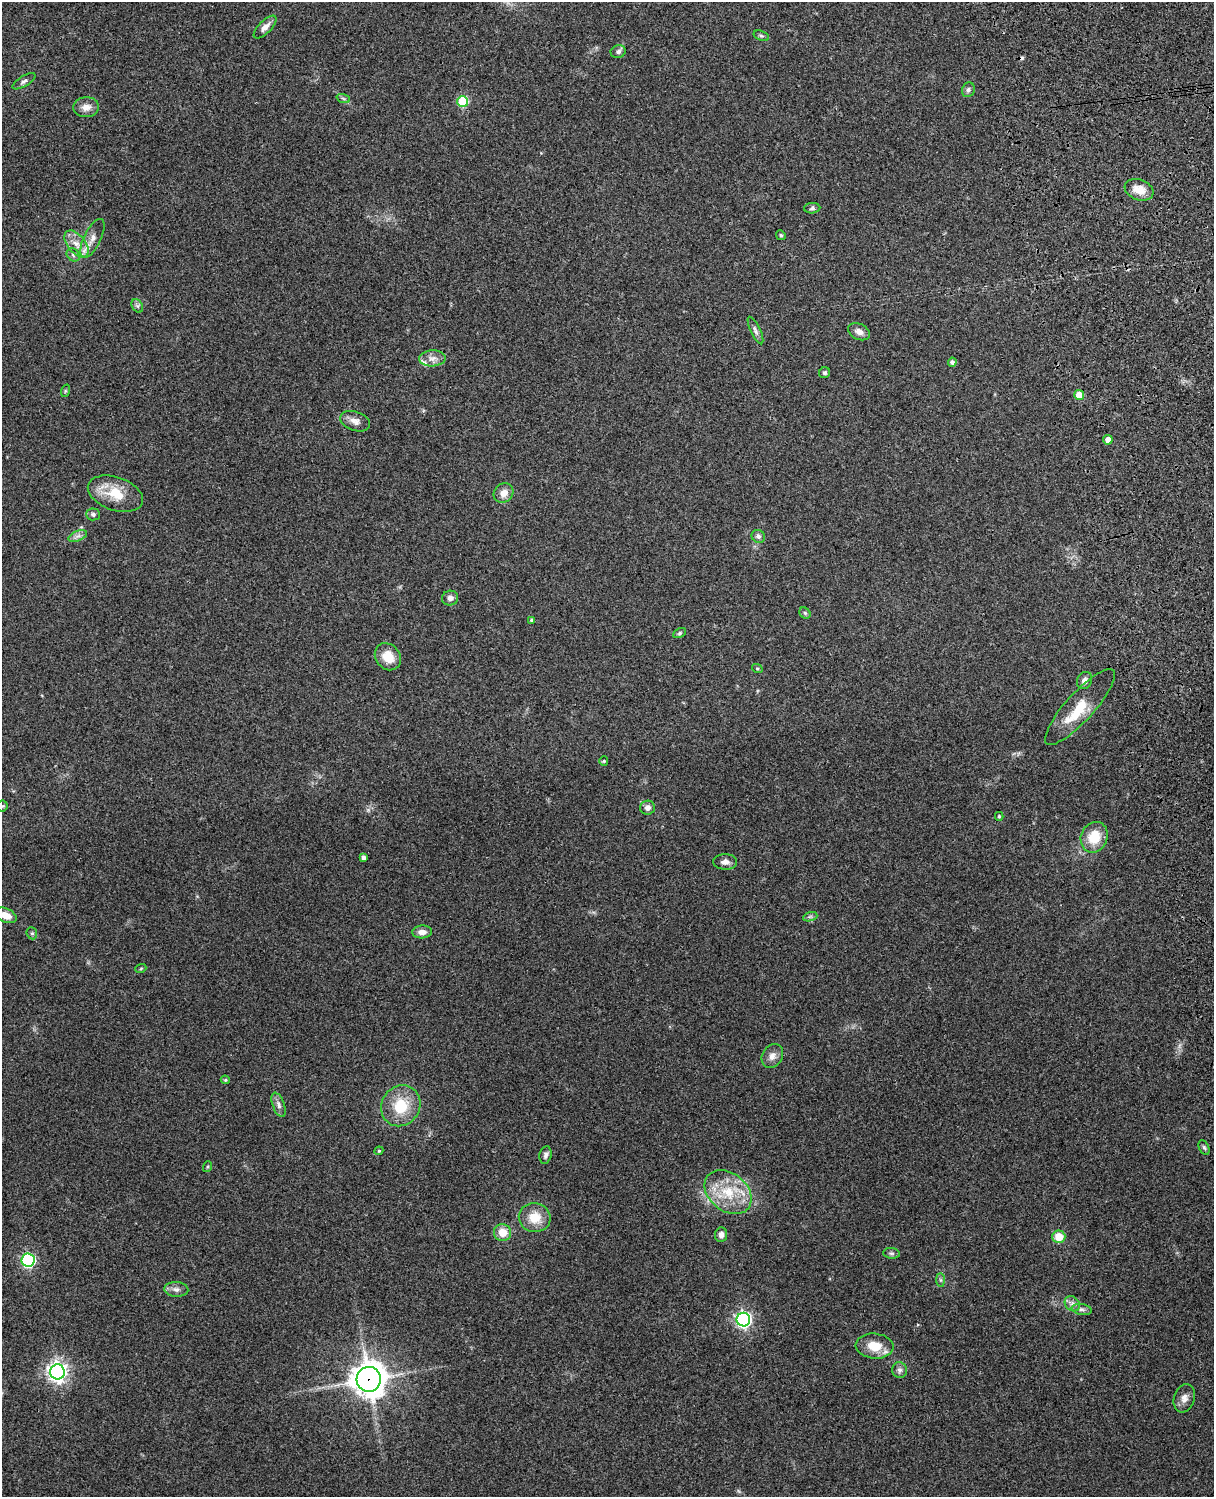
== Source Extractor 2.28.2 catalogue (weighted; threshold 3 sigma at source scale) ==
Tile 6 of 4 x 3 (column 2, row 2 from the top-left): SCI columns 1331-2542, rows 1661-3155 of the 5088 x 4928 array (HDU 1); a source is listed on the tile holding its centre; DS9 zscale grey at full resolution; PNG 1216 x 1499 px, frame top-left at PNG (2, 2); each listed source drawn as its Kron ellipse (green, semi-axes under 4 px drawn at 4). Shown black and unused: <1% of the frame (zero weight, under 3 of 4 exposures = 6% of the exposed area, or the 3 px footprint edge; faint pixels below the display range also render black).
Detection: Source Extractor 2.28.2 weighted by HDU 2 'WHT'; one run over the whole footprint, this tile lists its part. Background 0.279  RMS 0.0091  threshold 0.0411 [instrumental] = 3 sigma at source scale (4.5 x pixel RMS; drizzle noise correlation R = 1.50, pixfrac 1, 0.05/0.05 arcsec/px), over >= 5 px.
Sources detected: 77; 1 cosmic-ray / hot-pixel residue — neither listed nor drawn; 2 inside a brighter listed object's ellipse — not listed separately; the other 74 listed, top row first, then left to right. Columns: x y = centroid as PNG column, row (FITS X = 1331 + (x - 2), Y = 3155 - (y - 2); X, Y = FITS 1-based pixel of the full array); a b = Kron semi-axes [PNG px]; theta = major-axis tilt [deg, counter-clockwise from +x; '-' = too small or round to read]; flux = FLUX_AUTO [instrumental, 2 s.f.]
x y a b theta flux
265 27 15 6 45 5.7
761 36 8 4 -20 1.7
618 51 8 6 19 2.7
24 81 13 5 31 2.9
968 90 7 6 - 2.1
343 98 7 4 -19 1.5
463 101 5 5 - 53
86 107 13 10 4 7.2
1139 190 15 10 -20 13
812 208 8 5 3 2.1
781 235 5 4 - 1.2
92 238 21 8 64 9.1
76 244 16 8 -51 10
73 255 7 6 - 2.3
137 306 7 5 -59 2.1
755 330 15 5 -65 3.2
859 332 11 7 -26 4.9
432 358 13 8 3 6.1
952 362 4 4 - 2.8
825 373 6 5 - 2
65 391 6 4 72 1.1
1079 395 5 5 - 15
355 421 15 9 -19 6.2
1108 440 5 4 - 6.7
504 493 10 9 - 7.6
115 494 28 16 -19 26
93 514 7 6 - 2.4
78 536 10 5 22 3.1
758 536 7 6 - 2.8
450 598 8 7 - 4.3
805 613 6 5 - 1.5
532 620 4 3 - 1.9
680 633 7 4 27 1.5
388 657 14 12 -51 15
757 668 5 3 - 0.92
1085 680 9 7 64 4.2
1080 707 49 14 48 27
604 761 4 4 - 0.94
2 806 5 5 - 1.4
647 808 7 7 - 4.1
999 816 4 4 - 1.1
1094 837 15 13 67 21
363 857 4 3 - 2.8
725 862 12 7 -1 4.5
6 915 11 7 -23 9.1
810 917 7 4 19 1.8
422 932 10 6 3 5.8
32 933 6 5 - 1.6
141 968 6 3 21 1
772 1056 12 10 57 6
225 1080 4 4 - 1.2
279 1105 13 6 -69 4
401 1106 21 19 57 30
1204 1147 7 5 -63 1.7
379 1151 4 4 - 1.1
545 1155 9 6 77 2.9
207 1167 5 3 - 1
728 1192 26 19 -39 33
535 1218 16 14 -13 17
503 1233 8 8 - 13
721 1235 7 6 - 4.2
1059 1237 6 6 - 15
891 1253 8 5 -5 2.2
28 1260 6 6 - 160
940 1280 7 4 -89 1.7
176 1289 12 7 -4 4.4
1072 1304 8 7 - 3.6
1082 1309 10 5 -9 3
743 1320 7 6 - 270
874 1346 19 12 -5 17
899 1370 8 7 - 3.2
57 1372 7 7 - 480
369 1379 12 12 - 1400
1184 1398 14 10 72 6.3
Overlapping masked pixels (flux is a lower limit): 1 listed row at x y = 369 1379
Isophote crosses this tile's border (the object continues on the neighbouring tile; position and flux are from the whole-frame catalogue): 2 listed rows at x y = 2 806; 6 915